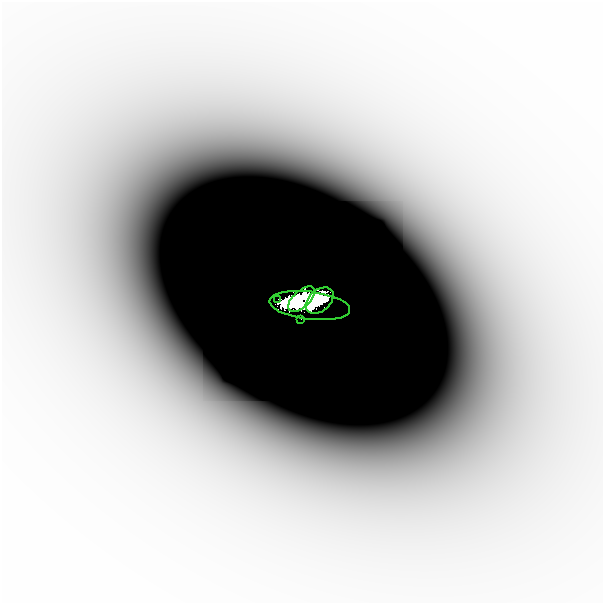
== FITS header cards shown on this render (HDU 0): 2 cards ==
NAXIS1  =                  601
NAXIS2  =                  601

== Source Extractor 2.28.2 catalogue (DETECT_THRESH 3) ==
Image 601 x 601 px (HDU 0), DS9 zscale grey, 1 PNG px = 1 image px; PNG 605 x 605 px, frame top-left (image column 1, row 601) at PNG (2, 2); each listed source drawn as its Kron ellipse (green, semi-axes under 4 px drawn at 4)
Background -3.46e-07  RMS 1.5e-07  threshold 4.37e-07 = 3 sigma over >= 5 px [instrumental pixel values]
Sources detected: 7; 2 with non-positive FLUX_AUTO (blend fragments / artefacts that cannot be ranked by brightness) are neither listed nor drawn; the other 5 listed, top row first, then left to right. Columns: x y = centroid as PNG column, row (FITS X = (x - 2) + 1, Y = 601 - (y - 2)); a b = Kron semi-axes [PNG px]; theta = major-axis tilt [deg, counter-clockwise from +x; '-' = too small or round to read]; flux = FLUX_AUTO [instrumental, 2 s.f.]
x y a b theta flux
278 299 2 2 - 0.0073
301 299 16 8 42 4.1
320 300 16 10 41 2.7
310 306 40 14 -7 6.1
301 319 2 2 - 0.0039
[2 non-positive-flux detections neither listed nor drawn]